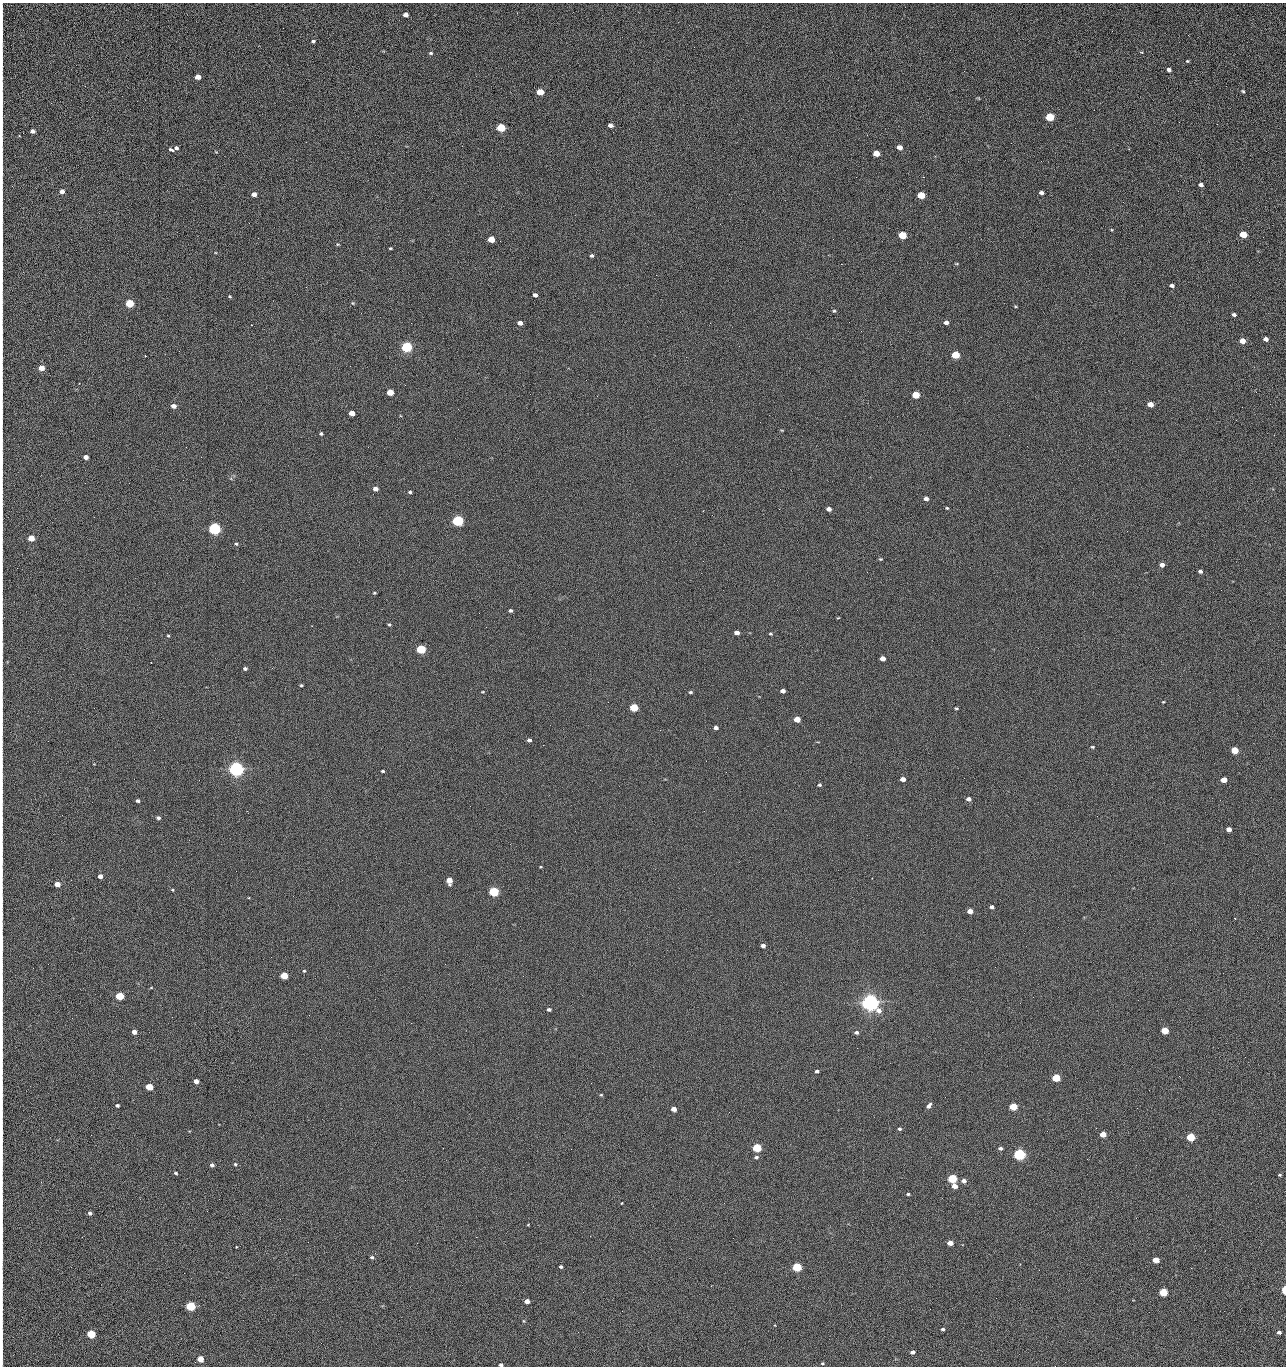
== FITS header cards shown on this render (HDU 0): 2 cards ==
NAXIS1  =                 1284 /fastest changing axis
NAXIS2  =                 1364 /next to fastest changing axis

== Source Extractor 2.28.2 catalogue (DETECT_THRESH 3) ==
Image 1284 x 1364 px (HDU 0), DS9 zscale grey, 1 PNG px = 1 image px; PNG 1288 x 1368 px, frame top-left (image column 1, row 1364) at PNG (2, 3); no overlay
Background 126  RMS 14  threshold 43.4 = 3 sigma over >= 5 px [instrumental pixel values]
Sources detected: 228; all 228 listed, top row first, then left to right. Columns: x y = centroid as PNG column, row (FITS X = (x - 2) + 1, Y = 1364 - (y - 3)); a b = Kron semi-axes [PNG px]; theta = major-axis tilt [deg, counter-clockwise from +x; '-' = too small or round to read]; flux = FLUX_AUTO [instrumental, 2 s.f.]
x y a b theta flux
405 15 5 4 - 4.8e+03
2 18 16 2 90 3.1e+03
1188 35 2 2 - 1.3e+03
2 39 15 2 90 3.1e+03
313 41 5 4 - 1.5e+03
1141 52 5 3 - 7.7e+02
431 53 5 4 - 1.3e+03
2 61 15 2 90 2.7e+03
1187 61 4 4 - 9.5e+02
1169 70 4 4 - 2.8e+03
198 77 5 4 - 8.9e+03
1243 91 4 3 - 1.1e+03
540 92 5 4 - 2.4e+04
2 102 26 2 90 4.8e+03
1050 117 5 5 - 4.5e+04
1179 122 2 2 - 1.2e+03
610 125 5 4 - 3.9e+03
501 128 5 4 - 5.5e+04
32 131 4 4 - 3.0e+03
19 136 3 2 - 8.3e+02
900 147 5 4 - 6.4e+03
176 148 3 3 - 7.2e+03
171 150 5 3 - 3.5e+03
876 153 5 4 - 1.7e+04
1041 161 2 2 - 1.9e+03
856 177 2 2 - 2.4e+03
923 177 2 2 - 3.1e+04
2 181 10 2 90 1.8e+03
1201 185 4 4 - 3.8e+03
62 191 4 4 - 5.1e+03
1041 193 4 3 - 2.7e+03
254 194 5 4 - 6.0e+03
921 195 5 4 - 2.9e+04
1112 230 5 3 - 8.3e+02
1243 234 5 4 - 2.5e+04
902 235 5 4 - 4.2e+04
1263 237 2 2 - 7.8e+02
491 239 5 4 - 2.0e+04
2 241 18 2 90 3.2e+03
338 244 5 3 - 8.5e+02
390 248 3 2 - 9.4e+02
592 256 4 4 - 1.6e+03
841 264 2 2 - 2.7e+04
957 264 4 3 - 8.1e+02
2 267 15 2 90 2.5e+03
656 275 2 2 - 6.5e+02
1172 285 4 3 - 2.7e+03
306 287 2 2 - 8.3e+02
535 295 4 4 - 2.9e+03
230 296 4 3 - 9.2e+02
129 303 5 4 - 5.3e+04
353 303 5 4 - 9.4e+02
2 309 10 2 90 1.5e+03
834 311 4 4 - 1.1e+03
1234 315 4 3 - 2.2e+03
849 322 2 2 - 6.5e+02
946 322 4 4 - 3.8e+03
520 323 5 4 - 5.1e+03
710 323 2 2 - 3.6e+03
2 331 9 2 90 1.4e+03
1266 339 4 4 - 4.5e+03
1242 341 5 4 - 1.1e+04
739 346 2 2 - 4.4e+02
407 347 5 5 - 1.6e+05
955 355 5 4 - 4.1e+04
145 356 3 3 - 8.3e+02
2 359 11 2 90 2.0e+03
350 366 2 2 - 2.4e+03
41 368 5 4 - 1.2e+04
2 391 8 2 90 1.4e+03
390 392 5 4 - 2.0e+04
1256 392 3 2 - 1.6e+03
916 395 5 4 - 3.4e+04
1150 404 5 4 - 1.0e+04
2 405 9 2 90 1.3e+03
173 406 5 4 - 4.9e+03
352 413 5 4 - 9.5e+03
782 430 5 3 - 8.3e+02
321 434 4 3 - 1.6e+03
1009 435 2 2 - 3.5e+03
1027 446 2 2 - 4.3e+02
186 447 2 2 - 2.8e+03
86 457 4 4 - 6.0e+03
2 458 24 2 90 4.2e+03
85 483 2 2 - 8.9e+02
375 489 4 4 - 5.5e+03
410 492 3 3 - 1.5e+03
926 499 5 4 - 3.7e+03
947 508 4 3 - 1.0e+03
779 509 2 2 - 5.5e+02
829 509 5 4 - 5.0e+03
458 521 5 5 - 2.0e+05
2 527 14 2 90 2.4e+03
214 529 5 5 - 3.3e+05
31 538 5 4 - 2.0e+04
236 544 4 4 - 1.5e+03
880 559 5 4 - 1.0e+03
1162 565 4 4 - 5.3e+03
1200 571 4 4 - 2.3e+03
374 593 3 2 - 1.1e+03
510 611 4 3 - 1.6e+03
838 618 3 2 - 6.9e+02
389 624 4 3 - 1.1e+03
737 633 5 4 - 5.5e+03
771 634 5 3 - 1.1e+03
168 636 4 3 - 9.4e+02
2 645 13 2 90 2.1e+03
421 649 5 4 - 9.3e+04
883 658 4 4 - 7.5e+03
245 668 4 3 - 2.0e+03
301 685 3 3 - 1.2e+03
783 691 4 4 - 4.2e+03
483 692 4 2 - 8.1e+02
690 692 5 4 - 1.4e+03
1163 702 3 3 - 8.5e+02
2 704 9 2 90 1.3e+03
634 708 5 4 - 5.1e+04
956 708 4 3 - 1.1e+03
797 719 5 4 - 1.5e+04
716 728 4 3 - 3.6e+03
529 740 4 3 - 2.6e+03
543 745 2 2 - 3.4e+03
1092 747 4 3 - 1.2e+03
1235 750 5 4 - 2.8e+04
706 761 2 2 - 2.3e+03
236 769 5 5 - 6.9e+05
383 771 4 3 - 1.3e+03
903 779 4 4 - 5.9e+03
1224 780 5 4 - 1.3e+04
819 785 5 4 - 1.5e+03
968 799 5 4 - 4.2e+03
138 801 4 3 - 2.1e+03
158 818 5 4 - 2.4e+03
1229 829 4 4 - 6.2e+03
540 867 3 2 - 7.5e+02
100 876 4 4 - 5.5e+03
449 880 5 5 - 1.4e+04
57 884 4 4 - 1.0e+04
172 890 4 3 - 1.0e+03
494 892 5 4 - 1.3e+05
992 907 4 4 - 2.8e+03
970 911 5 4 - 1.0e+04
2 945 20 2 90 3.2e+03
763 946 4 4 - 3.7e+03
304 971 4 4 - 1.1e+03
284 976 5 4 - 3.4e+04
523 976 2 2 - 2.1e+03
151 988 5 3 - 7.1e+02
120 996 5 4 - 5.4e+04
870 1003 6 5 - 1.0e+06
549 1009 4 3 - 2.1e+03
411 1023 2 2 - 5.5e+03
1165 1030 5 4 - 3.0e+04
134 1032 4 4 - 6.4e+03
856 1032 6 5 - 2.5e+03
2 1042 9 2 90 1.6e+03
857 1048 2 2 - 1.4e+03
2 1055 10 2 90 1.7e+03
1245 1057 2 2 - 1.8e+03
817 1071 4 3 - 2.3e+03
1179 1076 2 2 - 2.7e+03
1056 1078 5 4 - 4.9e+04
196 1081 4 4 - 6.5e+03
149 1087 5 4 - 3.2e+04
2 1089 8 2 90 1.2e+03
601 1095 4 4 - 9.0e+02
117 1105 4 3 - 1.8e+03
929 1106 7 4 50 3.0e+03
1013 1107 5 4 - 4.5e+04
674 1109 4 4 - 9.0e+03
729 1112 3 2 - 9.7e+02
1096 1128 2 2 - 4.9e+02
899 1129 4 4 - 1.8e+03
1103 1134 5 4 - 1.7e+04
91 1135 2 2 - 2.5e+03
1191 1137 5 4 - 6.0e+04
757 1148 5 4 - 8.1e+04
1000 1148 4 4 - 2.3e+03
571 1149 2 2 - 9.0e+02
1019 1154 5 4 - 2.8e+05
756 1157 5 5 - 1.9e+03
1087 1159 3 2 - 1.1e+03
2 1161 18 2 90 2.9e+03
235 1164 5 4 - 1.3e+03
212 1165 4 4 - 2.7e+03
176 1173 4 3 - 1.4e+03
1279 1175 3 2 - 1.1e+03
952 1179 5 4 - 8.7e+04
964 1181 6 5 - 4.1e+03
954 1186 4 4 - 9.8e+03
908 1194 4 3 - 1.4e+03
621 1203 3 3 - 3.1e+03
90 1213 4 4 - 2.4e+03
280 1219 2 2 - 2.2e+03
528 1225 4 3 - 6.9e+02
2 1231 10 2 90 1.5e+03
476 1237 2 2 - 1.1e+04
308 1242 2 2 - 1.8e+03
417 1243 2 2 - 5.5e+03
950 1243 5 4 - 9.2e+03
236 1247 3 3 - 2.2e+03
2 1256 18 2 90 3.3e+03
372 1257 4 3 - 1.7e+03
1156 1260 5 4 - 1.4e+04
561 1267 3 3 - 1.5e+03
797 1267 5 4 - 8.3e+04
1191 1268 2 2 - 4.4e+02
711 1286 3 2 - 9.0e+02
1284 1290 4 3 - 2.9e+04
583 1292 2 2 - 4.5e+02
1163 1292 5 4 - 4.8e+04
996 1298 2 2 - 2.6e+03
527 1301 4 4 - 7.8e+03
190 1306 5 4 - 1.0e+05
2 1307 13 2 90 2.2e+03
622 1311 2 2 - 7.3e+02
524 1321 5 3 - 9.2e+02
943 1329 4 3 - 2.0e+03
578 1332 2 2 - 3.6e+03
1279 1332 4 3 - 3.2e+03
2 1334 17 2 90 3.2e+03
91 1334 5 4 - 5.6e+04
913 1352 4 4 - 3.5e+03
2 1355 15 2 90 2.8e+03
200 1359 5 4 - 1.9e+04
822 1363 4 3 - 1.0e+03
501 1365 4 4 - 1.9e+03
1055 1366 2 2 - 2.0e+03
At the frame edge (FLAGS 8, measured only in part): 29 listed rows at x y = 2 18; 2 39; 2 61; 2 102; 2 181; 2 241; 2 267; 2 309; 2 331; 2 359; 2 391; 2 405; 2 458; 2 527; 2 645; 2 704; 2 945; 2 1042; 2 1055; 2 1089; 2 1161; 2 1231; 2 1256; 1284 1290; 2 1307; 2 1334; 2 1355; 501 1365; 1055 1366

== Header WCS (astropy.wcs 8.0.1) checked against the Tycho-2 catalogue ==
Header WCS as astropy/WCSLIB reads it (CRVAL/CRPIX/CD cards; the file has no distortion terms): RA---TAN/DEC--TAN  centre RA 15:41:40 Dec +51:59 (235.42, +51.99 deg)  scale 1.26 arcsec/px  FOV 26.9' x 28.5'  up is +92 deg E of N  parity flipped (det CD > 0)
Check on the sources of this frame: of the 60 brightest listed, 10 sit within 2.0 arcsec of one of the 11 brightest Tycho-2 stars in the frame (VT <= 12.29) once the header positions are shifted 0.28 arcsec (0.23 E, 0.16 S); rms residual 1.02 arcsec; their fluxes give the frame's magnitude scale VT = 24.51 - 2.5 log10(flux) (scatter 0.17 mag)
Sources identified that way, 10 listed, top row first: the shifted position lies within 2.0 arcsec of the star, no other Tycho-2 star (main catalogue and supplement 1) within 4.0 arcsec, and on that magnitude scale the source's flux lands within +1.5 / -3 mag of the star's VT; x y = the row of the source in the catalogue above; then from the Tycho-2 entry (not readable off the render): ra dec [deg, ICRS J2000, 3 dp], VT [Tycho-2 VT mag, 2 dp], TYC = Tycho-2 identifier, HIP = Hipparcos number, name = IAU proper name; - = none
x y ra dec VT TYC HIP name
407 347 235.614 +52.064 11.61 3489-1132-1 - -
458 521 235.514 +52.049 11.19 3489-1407-1 - -
214 529 235.515 +52.133 11.12 3489-1380-1 - -
236 769 235.378 +52.130 9.31 3489-1322-1 76850 -
494 892 235.303 +52.042 11.52 3489-958-1 - -
870 1003 235.232 +51.912 9.59 3489-824-1 - -
1019 1154 235.143 +51.862 10.97 3489-1016-1 - -
952 1179 235.131 +51.886 12.29 3489-908-1 - -
797 1267 235.084 +51.941 11.45 3489-1346-1 - -
190 1306 235.075 +52.152 11.74 3489-912-1 - -